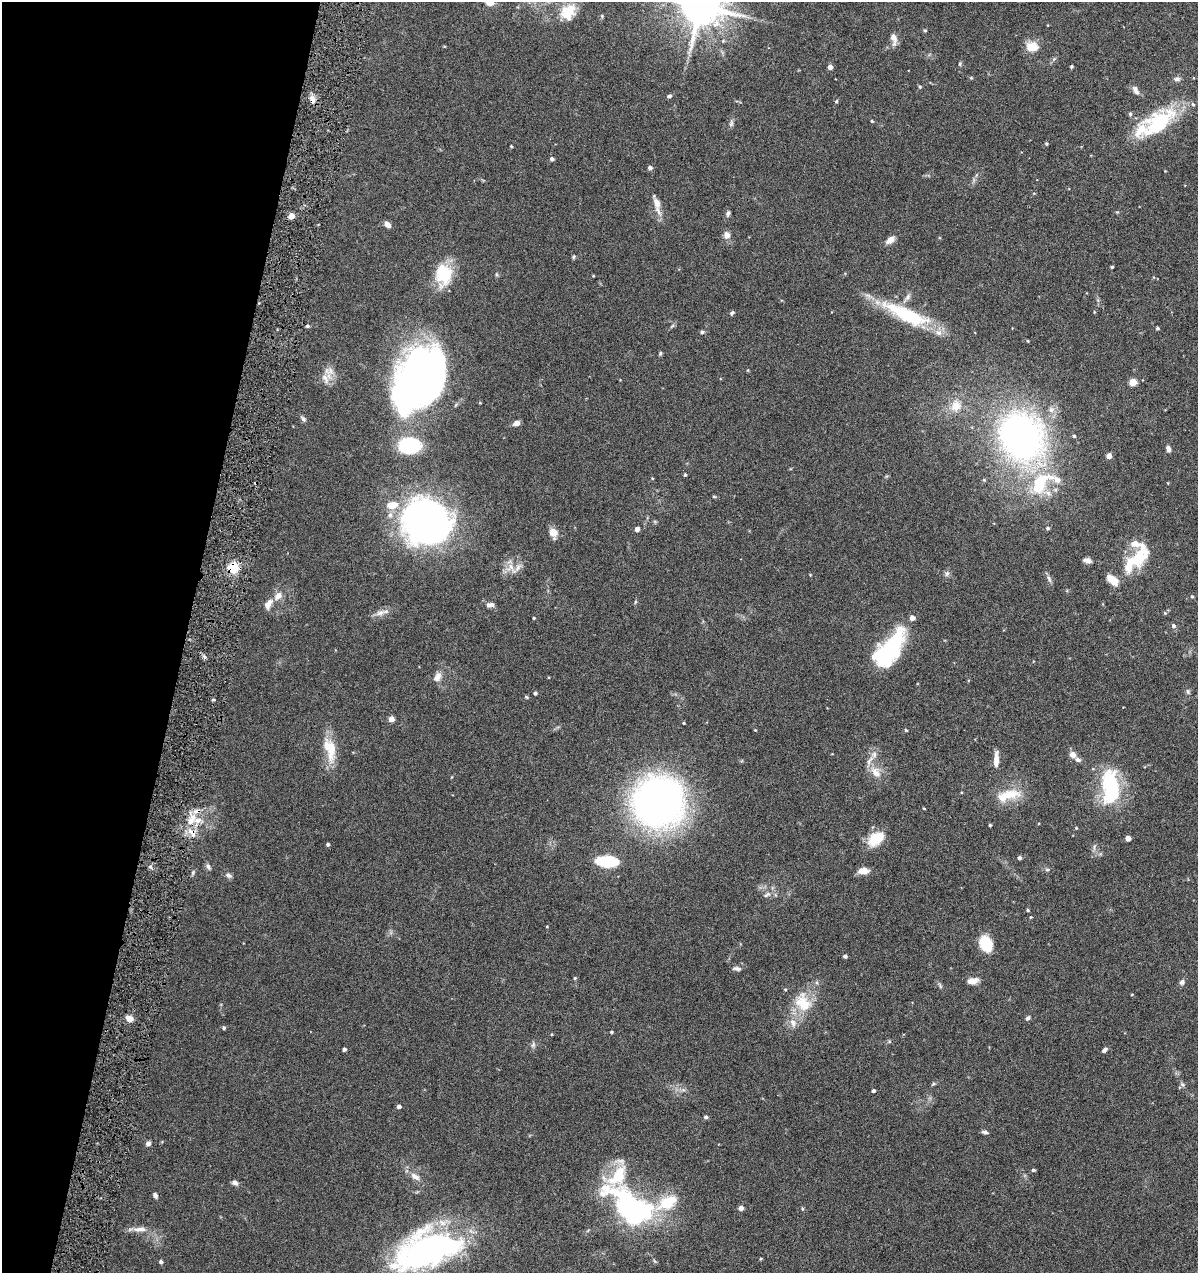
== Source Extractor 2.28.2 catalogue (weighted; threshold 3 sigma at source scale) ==
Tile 9 of 4 x 4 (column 1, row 3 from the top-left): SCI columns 123-1318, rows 1273-2543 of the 5147 x 5088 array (HDU 1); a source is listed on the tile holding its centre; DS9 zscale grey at full resolution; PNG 1200 x 1275 px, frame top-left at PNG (2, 2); no overlay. Shown black and unused: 15% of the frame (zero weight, under 4 of 8 exposures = <1% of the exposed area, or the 3 px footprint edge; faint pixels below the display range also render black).
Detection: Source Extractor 2.28.2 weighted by HDU 2 'WHT'; one run over the whole footprint, this tile lists its part. Background 0.0995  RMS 0.0049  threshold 0.0201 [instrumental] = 3 sigma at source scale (4.09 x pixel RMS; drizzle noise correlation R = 1.36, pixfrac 0.8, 0.05/0.05 arcsec/px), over >= 5 px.
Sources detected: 173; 8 inside a brighter object's white glare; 1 cosmic-ray / hot-pixel residue — not listed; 16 inside a brighter listed object's ellipse — not listed separately; the other 148 listed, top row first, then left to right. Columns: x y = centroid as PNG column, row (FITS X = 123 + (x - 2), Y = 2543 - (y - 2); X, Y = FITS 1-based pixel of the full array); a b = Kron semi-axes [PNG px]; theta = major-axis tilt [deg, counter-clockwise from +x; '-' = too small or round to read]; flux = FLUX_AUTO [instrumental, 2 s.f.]
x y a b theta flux
700 6 12 11 - 1700
568 12 22 16 53 9.8
925 30 5 3 - 0.47
893 38 14 7 -80 3.3
723 41 5 5 - 0.66
444 46 4 3 - 0.36
1032 47 12 10 0 7.4
960 64 6 4 89 0.53
1071 66 4 3 - 0.5
830 67 4 4 - 2.6
1177 79 10 6 2 1.3
920 87 5 4 - 0.51
1135 88 8 8 - 1.6
669 96 7 4 15 0.88
312 99 10 7 -74 2.6
836 101 5 4 - 0.63
1130 114 5 4 - 0.73
872 121 4 3 - 0.46
731 123 10 5 75 1.1
1158 124 47 23 39 33
1046 144 3 3 - 0.61
511 146 3 3 - 0.44
552 159 5 4 - 1.2
650 168 5 4 - 1.3
1165 171 3 3 - 0.26
657 205 25 7 -78 4.5
1117 212 4 4 - 0.39
728 213 8 5 70 1.1
291 216 4 4 - 5.5
387 224 8 5 -41 2.5
727 235 9 8 - 2.6
890 240 11 7 34 3
573 257 6 4 88 0.58
1112 267 3 3 - 0.52
443 274 26 20 88 17
496 274 6 4 -71 0.54
907 297 15 5 51 2
1094 312 4 3 - 0.36
732 313 6 4 52 0.83
906 315 57 15 -25 35
1157 328 4 3 - 0.74
702 332 5 4 - 0.82
1028 341 5 3 - 0.34
660 353 6 4 70 0.61
748 370 4 3 - 0.35
329 371 15 12 1 3.9
426 380 53 47 50 190
1133 382 5 5 - 10
956 406 16 14 64 6.8
1051 410 9 8 - 2.5
303 419 9 5 -48 1.1
517 423 7 5 19 2.5
1074 436 4 4 - 0.56
1021 437 43 37 -59 190
410 445 19 15 4 34
1168 449 7 5 -72 1.6
1109 456 4 4 - 3.1
685 475 4 3 - 0.57
652 478 4 3 - 0.34
984 480 5 5 - 0.56
1040 484 36 19 55 27
714 496 6 3 -2 0.46
426 523 48 43 -38 170
1047 528 5 5 - 0.8
637 529 4 4 - 2.2
553 533 9 7 -69 4.8
1136 559 40 16 43 19
1087 561 9 5 -17 2
233 568 11 10 - 9
510 568 16 9 46 4.5
947 574 8 5 63 1.2
1049 579 10 5 -65 1.3
278 596 13 8 44 3.4
1192 596 4 4 - 0.49
635 602 6 4 72 0.49
490 605 11 5 3 1.7
380 613 15 7 23 2.7
1165 613 5 4 - 0.49
534 618 3 3 - 0.42
1173 626 6 5 - 1.1
891 647 40 18 51 37
437 677 12 8 53 3
1188 692 7 5 -74 0.9
535 693 4 3 - 0.87
526 697 5 4 - 0.5
213 700 4 3 - 0.63
391 719 4 4 - 3.7
684 723 3 3 - 0.37
755 730 3 3 - 0.33
906 730 4 3 - 0.52
330 749 33 14 -75 12
874 754 9 7 -77 2.1
1073 754 8 7 - 2.7
996 759 19 5 88 3.7
876 772 18 11 -49 5.3
1110 787 38 17 -85 40
1008 795 33 13 14 12
658 803 36 35 - 240
924 808 3 2 - 0.39
191 821 17 9 59 7.1
990 825 3 3 - 0.5
1076 828 4 4 - 0.44
1128 838 4 4 - 3.1
876 839 17 11 37 13
328 844 4 4 - 0.84
1019 858 4 4 - 1.3
607 861 21 9 -2 21
208 866 9 5 -59 1.2
1047 869 6 5 - 0.87
863 871 12 7 3 3.9
193 873 7 4 71 0.76
228 875 9 6 -33 1.3
767 895 11 5 33 1.4
1028 910 4 3 - 0.58
986 943 14 10 -67 17
845 956 4 3 - 1.2
737 968 11 5 -8 1.3
575 978 4 4 - 0.46
973 981 12 7 10 3.4
1182 982 7 6 - 1.3
940 986 10 4 -68 0.8
803 1003 28 20 -60 14
1028 1018 6 5 - 0.92
130 1019 7 6 - 3.7
793 1023 12 9 -61 3.2
224 1028 4 4 - 0.81
611 1032 4 3 - 0.55
533 1045 8 5 65 1.1
344 1049 4 3 - 1.1
1104 1050 7 4 40 1.2
933 1084 7 4 26 0.63
1182 1084 7 4 -58 0.87
873 1090 4 3 - 0.97
399 1106 4 4 - 1.4
706 1117 5 4 - 0.95
985 1132 8 4 -10 1
148 1143 5 5 - 1.5
1033 1170 5 4 - 0.72
415 1176 14 8 -32 3.2
618 1176 35 17 52 19
235 1182 7 6 - 1.6
155 1195 7 5 -65 1.1
667 1203 29 15 30 15
741 1208 5 5 - 1.5
632 1209 34 16 -37 140
140 1229 18 7 4 3.5
426 1250 62 36 20 130
161 1262 4 4 - 0.91
Overlapping masked pixels (flux is a lower limit): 3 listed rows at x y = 312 99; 233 568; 191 821
Isophote crosses this tile's border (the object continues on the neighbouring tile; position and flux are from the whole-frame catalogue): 1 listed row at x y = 700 6
Unlisted compact peaks at least as high as the median listed source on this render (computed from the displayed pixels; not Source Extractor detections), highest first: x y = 150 867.